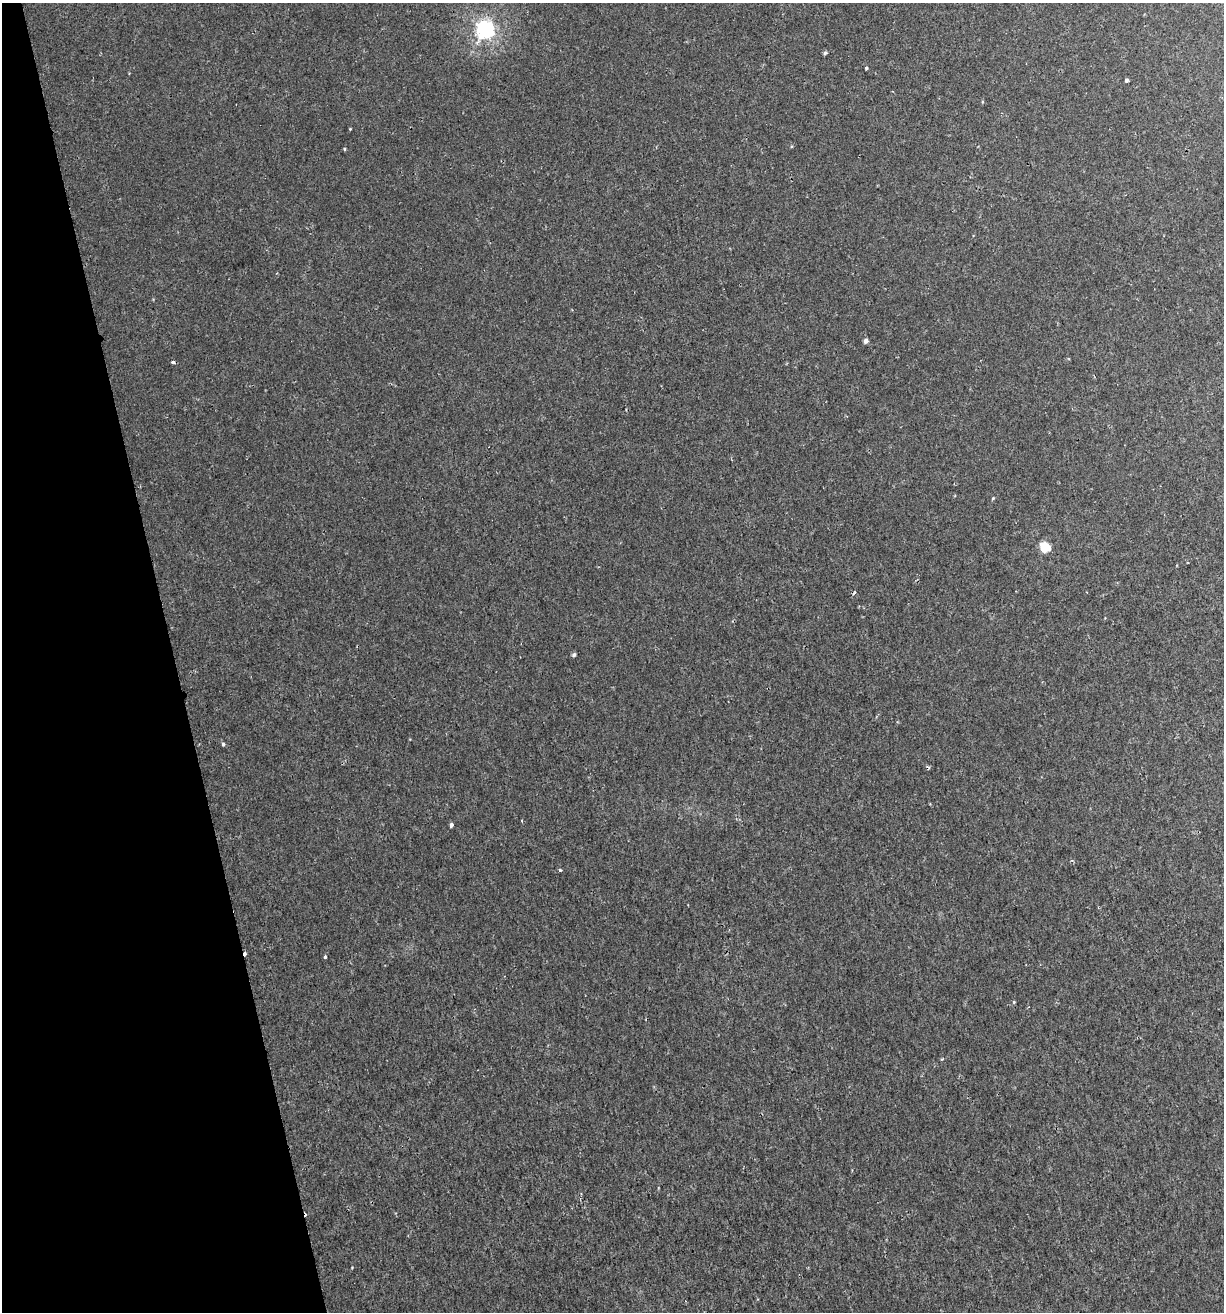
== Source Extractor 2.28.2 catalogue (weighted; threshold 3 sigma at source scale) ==
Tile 5 of 4 x 4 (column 1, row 2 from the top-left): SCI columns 124-1345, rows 2678-3987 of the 5082 x 5355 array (HDU 1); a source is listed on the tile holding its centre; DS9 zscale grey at full resolution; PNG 1226 x 1314 px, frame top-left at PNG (2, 3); no overlay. Shown black and unused: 14% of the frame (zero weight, under 2 of 3 exposures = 3% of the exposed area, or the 3 px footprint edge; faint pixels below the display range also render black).
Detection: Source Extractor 2.28.2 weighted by HDU 2 'WHT'; one run over the whole footprint, this tile lists its part. Background 0.00256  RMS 0.0025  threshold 0.0111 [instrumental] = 3 sigma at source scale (4.5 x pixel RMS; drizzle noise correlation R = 1.50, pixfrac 1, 0.0396/0.0396 arcsec/px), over >= 5 px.
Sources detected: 22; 3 cosmic-ray / hot-pixel residue — not listed; the other 19 listed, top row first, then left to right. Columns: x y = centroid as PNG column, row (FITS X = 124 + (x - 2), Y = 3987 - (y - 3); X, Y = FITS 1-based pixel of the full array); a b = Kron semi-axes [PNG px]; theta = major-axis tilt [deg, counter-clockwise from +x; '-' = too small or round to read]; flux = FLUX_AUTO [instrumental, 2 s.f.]
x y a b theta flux
485 29 7 7 - 100
825 53 5 4 - 0.41
866 68 3 3 - 0.28
1127 80 4 3 - 0.93
982 102 5 3 - 0.22
350 129 3 3 - 0.17
344 149 5 3 - 0.23
866 341 5 4 - 0.94
173 362 4 3 - 1.4
993 498 4 4 - 0.25
1045 547 5 5 - 16
574 655 5 4 - 0.47
223 744 5 4 - 0.43
522 821 4 2 - 0.21
451 825 4 3 - 0.58
560 870 3 3 - 0.73
325 957 3 3 - 0.5
1014 1002 4 4 - 0.23
942 1059 5 3 - 0.24